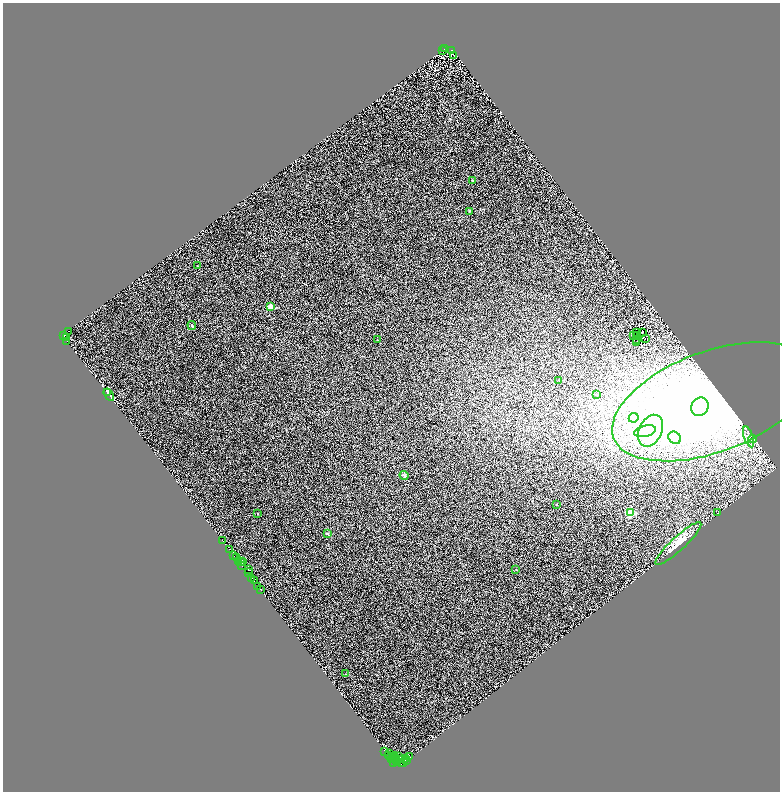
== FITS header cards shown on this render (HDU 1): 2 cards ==
NAXIS1  =                 1555
NAXIS2  =                 1579

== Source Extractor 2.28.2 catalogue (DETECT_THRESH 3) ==
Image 1555 x 1579 px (HDU 1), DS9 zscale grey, zoomed out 1/2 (1 PNG px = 2 x 2 image px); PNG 782 x 794 px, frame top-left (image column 2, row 1578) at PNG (3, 3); each listed source drawn as its Kron ellipse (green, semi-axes under 4 px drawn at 4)
Background 1.62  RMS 1.7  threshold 5.05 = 3 sigma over >= 5 px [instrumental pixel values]
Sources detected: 102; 32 cannot appear on this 1/2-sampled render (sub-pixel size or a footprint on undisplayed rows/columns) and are neither listed nor drawn; the other 70 listed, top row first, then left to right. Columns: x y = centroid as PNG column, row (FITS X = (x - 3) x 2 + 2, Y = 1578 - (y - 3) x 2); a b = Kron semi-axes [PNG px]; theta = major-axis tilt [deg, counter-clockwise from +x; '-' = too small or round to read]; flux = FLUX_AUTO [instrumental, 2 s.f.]
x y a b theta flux
445 49 2 1 - 770
442 50 2 1 - 240
451 51 2 2 - 100
454 56 2 1 - 110
472 180 2 2 - 580
470 211 3 2 - 170
197 266 2 1 - 180
271 306 2 2 - 7000
192 326 4 3 - 400
69 331 2 1 - 160
636 332 2 1 - 60
643 333 3 1 - 160
64 335 3 1 - 2800
633 335 2 1 - 250
638 335 3 1 - 70
66 337 2 1 - 310
636 339 3 2 - 65
645 339 2 1 - 92
377 340 2 2 - 280
67 341 2 1 - 460
637 342 2 1 - 91
559 381 2 2 - 100
107 392 4 2 - 350
597 394 3 2 - 130
109 395 7 3 -56 890
712 402 105 50 20 190000
700 407 9 8 - 13000
634 418 5 4 - 1100
645 431 11 5 14 3100
650 431 17 11 65 7900
749 437 11 4 -70 1600
675 438 7 5 -45 2100
752 439 4 3 - 400
404 475 4 3 - 440
556 504 3 2 - 150
630 513 3 3 - 17000
717 513 2 2 - 130
258 514 2 2 - 420
327 534 4 3 - 390
222 540 2 1 - 1700
678 544 30 7 43 4600
229 549 2 1 - 2000
234 556 2 1 - 310
236 557 2 1 - 1300
238 561 2 1 - 19
240 562 3 1 - 1500
243 562 3 2 - 630
242 566 2 1 - 1100
249 570 2 1 - 1600
516 570 2 2 - 170
248 573 2 1 - 870
252 578 2 1 - 3900
254 581 2 1 - 360
258 586 3 2 - 490
260 589 3 2 - 520
345 674 2 2 - 110
385 751 4 1 - 1100
389 754 3 2 - 4200
389 756 2 2 - 4800
398 756 2 1 - 700
393 757 6 3 50 7900
410 757 3 1 - 17000
396 758 3 1 - 1600
405 758 3 1 - 1300
398 759 2 1 - 220
397 761 2 2 - 1200
406 761 2 2 - 4000
393 762 3 1 - 680
401 763 3 1 - 4300
403 763 2 1 - 3900
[32 sub-pixel or undisplayed-footprint detections neither listed nor drawn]